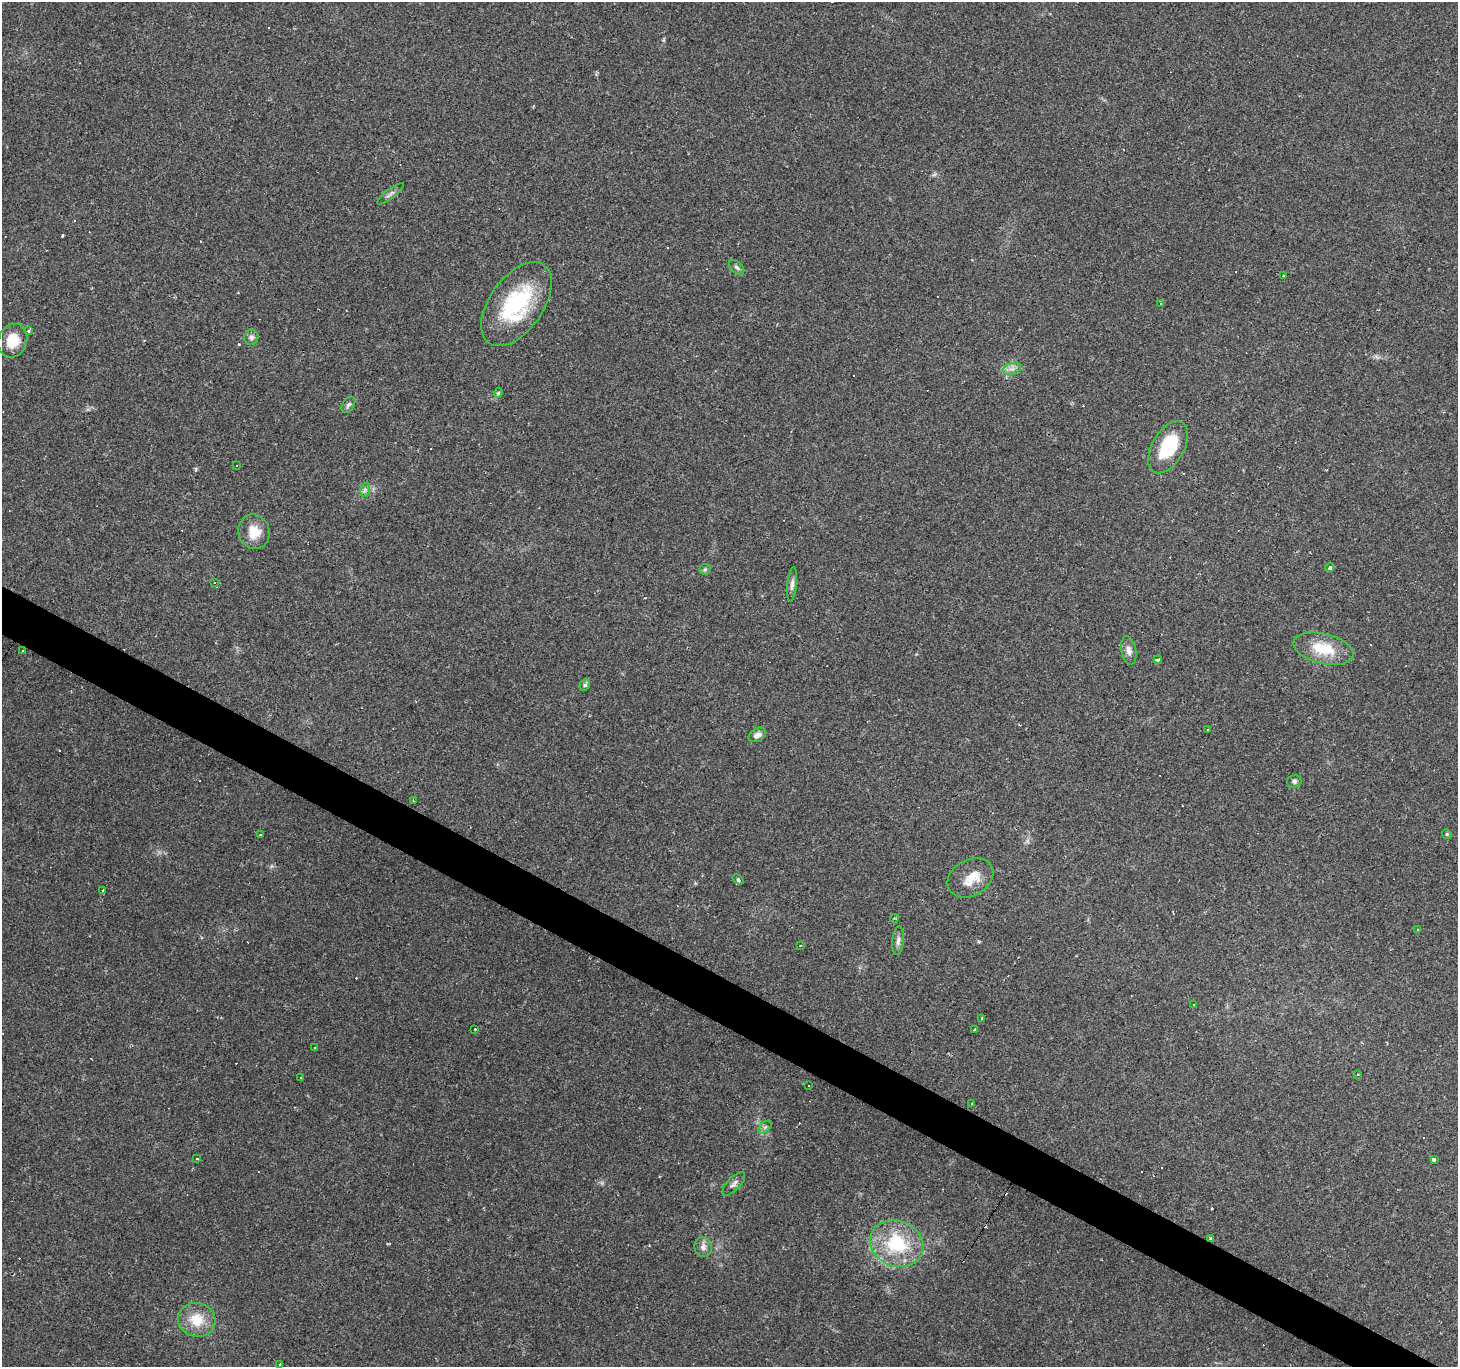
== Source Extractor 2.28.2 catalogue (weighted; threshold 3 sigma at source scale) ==
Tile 6 of 4 x 4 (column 2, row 2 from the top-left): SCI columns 1458-2913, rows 2987-4351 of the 5824 x 5906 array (HDU 1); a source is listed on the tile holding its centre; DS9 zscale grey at full resolution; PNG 1460 x 1369 px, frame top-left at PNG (2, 2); each listed source drawn as its Kron ellipse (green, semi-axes under 4 px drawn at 4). Shown black and unused: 3% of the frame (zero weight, under 2 of 3 exposures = <1% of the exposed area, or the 3 px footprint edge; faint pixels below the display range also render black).
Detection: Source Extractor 2.28.2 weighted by HDU 2 'WHT'; one run over the whole footprint, this tile lists its part. Background 0.0856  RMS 0.0063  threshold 0.0282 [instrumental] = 3 sigma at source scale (4.5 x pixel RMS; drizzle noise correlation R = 1.50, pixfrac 1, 0.0396/0.0396 arcsec/px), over >= 5 px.
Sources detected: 88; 32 cosmic-ray / hot-pixel residue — neither listed nor drawn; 1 inside a brighter listed object's ellipse — not listed separately; the other 55 listed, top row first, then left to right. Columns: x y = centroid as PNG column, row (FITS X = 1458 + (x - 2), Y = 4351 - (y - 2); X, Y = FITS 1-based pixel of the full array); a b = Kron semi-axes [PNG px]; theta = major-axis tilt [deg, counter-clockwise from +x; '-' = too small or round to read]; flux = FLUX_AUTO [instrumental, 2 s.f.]
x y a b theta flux
391 194 17 4 38 2
737 267 9 5 -44 1.6
1284 275 4 3 - 7.2
516 304 48 27 55 58
1160 304 3 3 - 0.71
28 331 4 3 - 2.3
251 337 7 7 - 2.3
13 341 17 14 67 15
1012 369 9 5 15 2.6
498 393 5 4 - 1.1
348 405 9 5 56 1.6
1168 447 28 16 60 30
237 465 3 3 - 1.3
365 490 7 4 72 1.5
254 532 17 15 -78 12
1330 568 4 3 - 2.9
705 569 6 5 - 1
214 582 3 2 - 0.51
792 584 17 5 83 2.5
1323 649 31 15 -14 21
23 650 3 2 - 0.56
1129 650 14 7 -79 3.8
1158 660 4 4 - 3.8
585 685 6 5 - 1.4
1208 729 3 3 - 0.9
757 735 9 6 29 3
1294 781 7 6 - 1.5
413 801 4 2 - 0.66
1447 834 5 4 - 0.8
261 835 4 3 - 1.2
970 878 24 18 29 12
738 879 6 3 -39 1
103 890 4 3 - 6.3
895 918 4 3 - 0.89
1418 929 3 2 - 0.57
898 941 14 5 84 2.6
800 945 2 2 - 0.43
1193 1004 2 2 - 0.43
981 1018 3 2 - 0.72
475 1029 3 2 - 0.58
974 1029 3 3 - 2.4
315 1048 3 3 - 16
1358 1075 3 2 - 0.7
301 1078 3 2 - 0.54
808 1086 3 2 - 0.54
972 1103 3 3 - 1.5
765 1127 8 4 44 1.4
197 1159 4 3 - 1.3
1434 1159 4 3 - 7.9
734 1184 15 6 46 2.5
1210 1238 3 3 - 1.5
897 1243 27 22 -21 41
703 1247 10 8 -79 3.2
197 1320 19 17 -16 16
280 1365 4 3 - 3.1
Overlapping masked pixels (flux is a lower limit): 1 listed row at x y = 1210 1238
Isophote crosses this tile's border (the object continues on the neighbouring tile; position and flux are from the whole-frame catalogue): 1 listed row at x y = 280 1365
Unlisted compact peaks at least as high as the median listed source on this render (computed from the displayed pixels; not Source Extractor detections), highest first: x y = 239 344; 62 235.